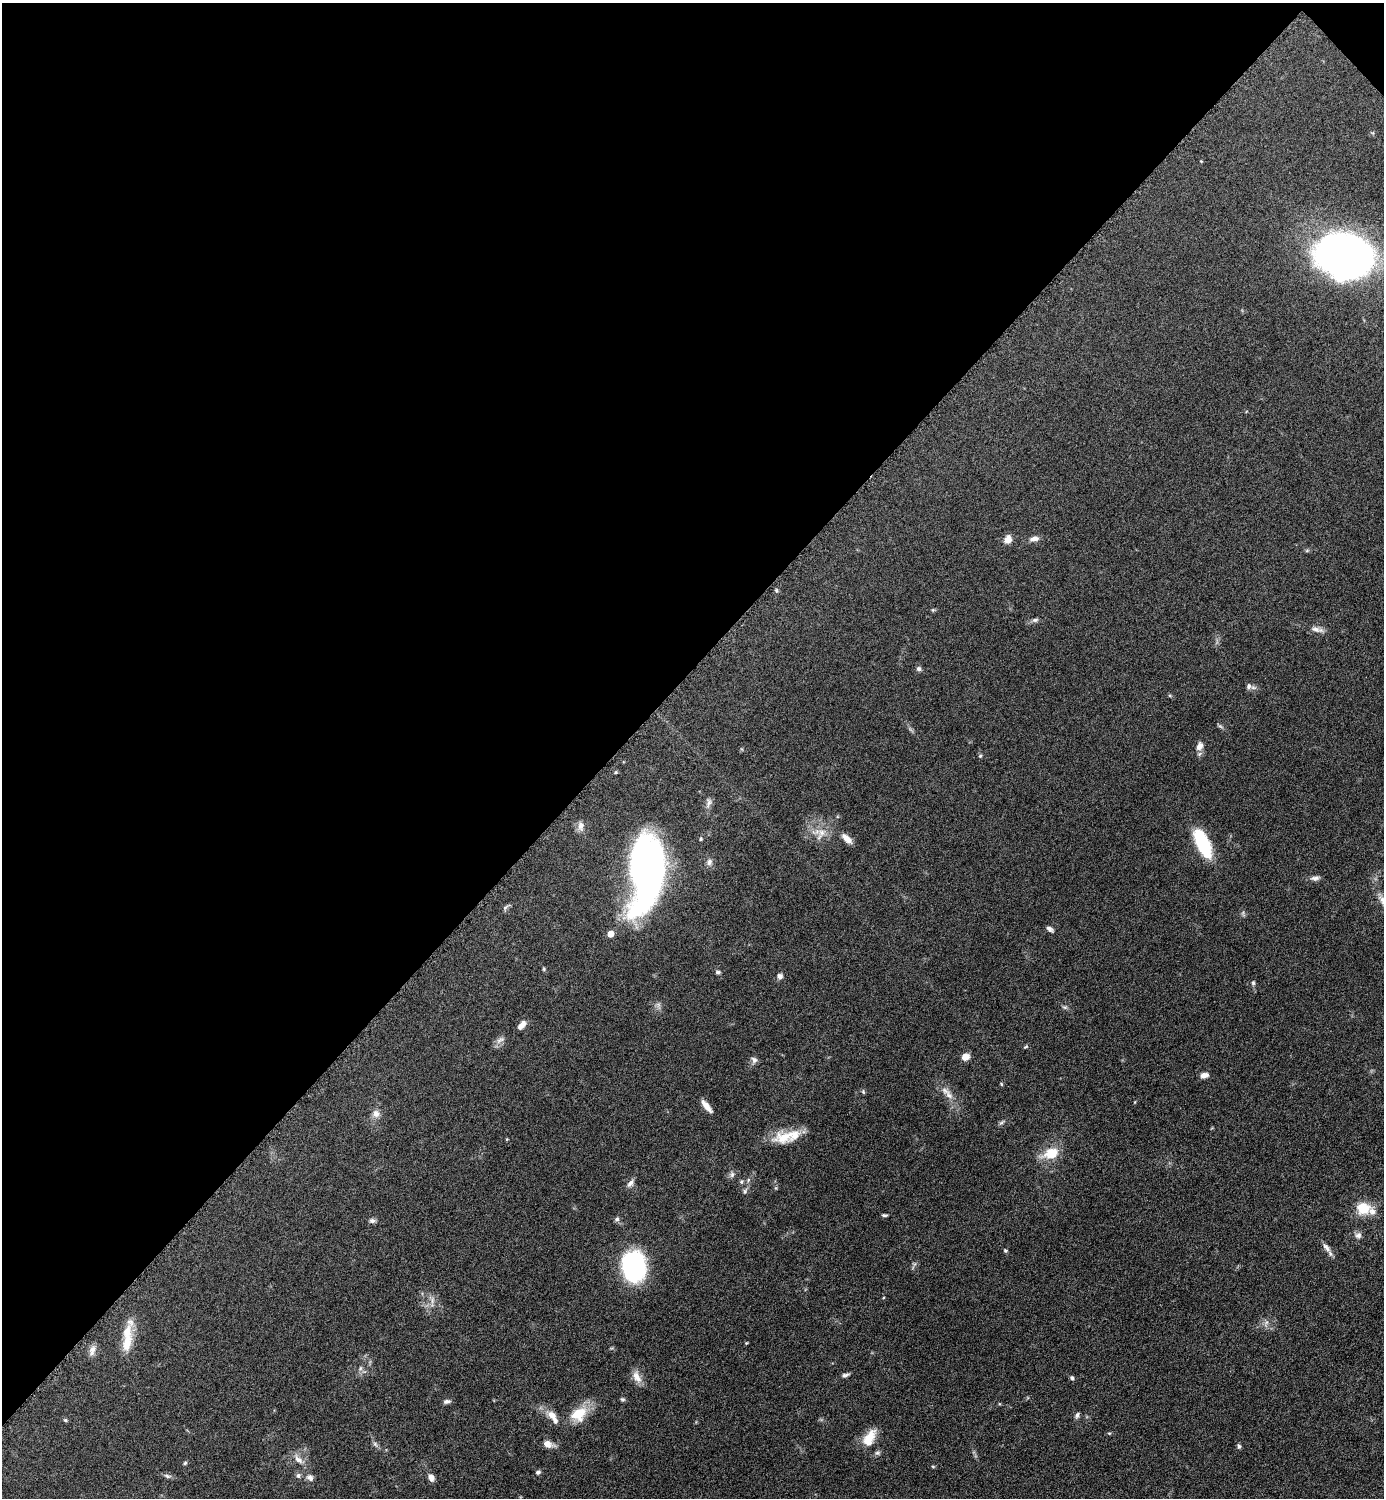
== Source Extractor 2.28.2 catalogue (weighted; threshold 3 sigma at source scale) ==
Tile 2 of 4 x 4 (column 2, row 1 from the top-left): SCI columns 1690-3071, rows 4495-5990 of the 6002 x 6002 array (HDU 1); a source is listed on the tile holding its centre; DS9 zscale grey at full resolution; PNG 1386 x 1500 px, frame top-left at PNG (2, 3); no overlay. Shown black and unused: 45% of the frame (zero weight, under 6 of 12 exposures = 1% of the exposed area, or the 3 px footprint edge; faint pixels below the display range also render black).
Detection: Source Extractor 2.28.2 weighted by HDU 2 'WHT'; one run over the whole footprint, this tile lists its part. Background 0.0871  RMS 0.0038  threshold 0.0156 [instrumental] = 3 sigma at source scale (4.09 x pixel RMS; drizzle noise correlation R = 1.36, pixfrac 0.8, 0.05/0.05 arcsec/px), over >= 5 px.
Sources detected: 86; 4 inside a brighter listed object's ellipse — not listed separately; the other 82 listed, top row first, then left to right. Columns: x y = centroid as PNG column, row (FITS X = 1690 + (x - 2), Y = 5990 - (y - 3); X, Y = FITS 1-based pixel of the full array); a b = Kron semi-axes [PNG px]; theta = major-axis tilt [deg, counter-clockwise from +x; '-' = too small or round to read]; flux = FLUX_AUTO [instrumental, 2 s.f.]
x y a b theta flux
1345 255 39 30 -11 330
1008 539 9 8 - 2.9
1034 539 11 6 12 1.8
1307 550 6 4 19 0.47
933 610 5 5 - 0.43
1035 620 9 5 10 0.88
1317 629 18 6 -13 2
918 669 6 6 - 0.85
1249 686 8 7 - 1.2
1199 746 12 8 67 2.3
980 756 5 4 - 0.48
616 772 5 4 - 0.39
709 803 15 6 77 1.5
581 826 12 7 -85 2
821 832 12 10 71 3.3
701 839 6 4 69 0.48
847 839 14 6 -42 3
1202 843 31 13 -65 20
709 862 9 7 77 1.4
646 872 71 29 84 160
1315 878 12 6 11 1.3
505 907 9 4 50 0.77
1050 929 8 5 -30 1.1
610 934 5 4 - 4.5
544 969 5 4 - 0.41
718 972 7 4 7 0.7
780 976 7 7 - 1.2
1253 983 6 5 - 0.58
522 1025 12 6 52 2
500 1040 12 6 25 1.5
1026 1047 7 4 20 0.42
965 1057 9 7 4 2.4
754 1060 9 8 - 1.2
1204 1075 9 6 8 1.8
1001 1084 5 4 - 0.37
863 1092 7 5 -70 0.47
949 1095 14 8 -52 2.5
706 1106 16 5 -49 2.8
376 1114 11 9 -76 2.1
1001 1122 9 4 35 0.67
784 1137 29 16 10 8.5
1051 1153 13 9 20 9.4
732 1174 8 6 75 0.99
741 1181 6 5 - 0.64
630 1183 12 6 48 1.5
745 1191 8 5 56 0.76
1364 1208 16 13 -4 9
884 1215 6 3 -5 0.56
617 1219 7 6 - 0.86
372 1221 9 6 -11 1
1358 1235 9 8 - 1.4
1326 1247 17 6 -51 1.9
1005 1251 5 4 - 0.45
634 1266 24 18 -78 57
432 1300 9 4 82 1.1
127 1332 22 15 82 6.6
746 1343 4 3 - 0.31
92 1350 15 8 69 2.1
360 1368 7 4 89 0.72
845 1375 10 4 12 0.98
637 1377 17 9 -61 3.2
1072 1378 6 4 -67 0.7
623 1399 7 5 -2 0.57
447 1401 9 5 10 1.1
578 1414 22 17 31 8.8
552 1415 12 9 -36 2.9
1077 1415 8 5 67 0.82
65 1420 5 4 - 0.55
1109 1433 5 4 - 0.43
869 1438 22 11 59 6.3
375 1444 7 6 - 0.86
548 1444 14 8 -19 2.6
1239 1446 6 5 - 0.73
877 1453 8 6 13 0.82
298 1459 15 8 -44 2.8
185 1463 5 5 - 0.47
933 1466 5 3 - 0.37
538 1472 6 5 - 0.85
167 1476 10 5 -25 0.88
298 1476 7 6 - 0.99
310 1477 10 8 -33 1.6
431 1477 9 6 -58 2